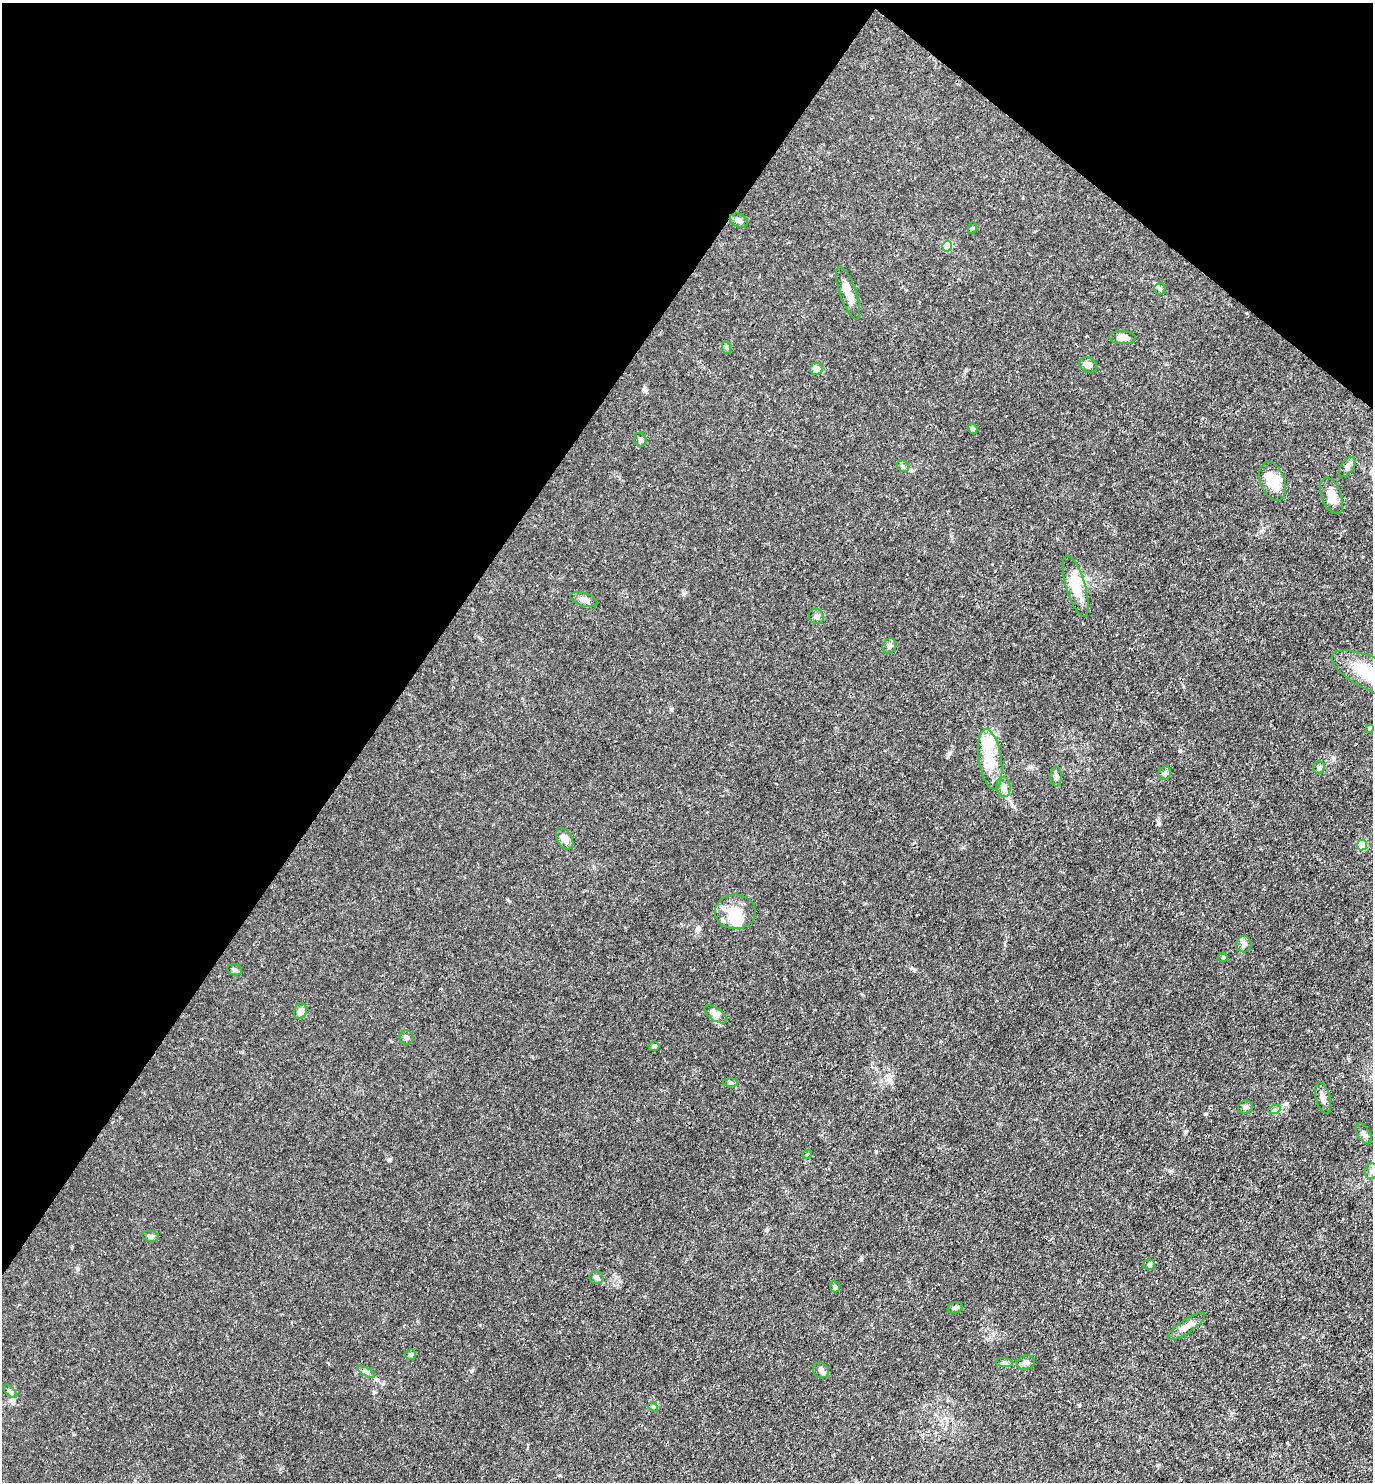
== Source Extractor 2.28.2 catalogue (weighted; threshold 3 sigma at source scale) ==
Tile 2 of 4 x 4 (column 2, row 1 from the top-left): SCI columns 1663-3033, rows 4440-5919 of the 5925 x 5919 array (HDU 1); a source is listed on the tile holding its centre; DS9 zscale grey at full resolution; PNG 1375 x 1484 px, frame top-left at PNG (2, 3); each listed source drawn as its Kron ellipse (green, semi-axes under 4 px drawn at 4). Shown black and unused: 33% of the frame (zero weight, under 3 of 4 exposures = <1% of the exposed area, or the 3 px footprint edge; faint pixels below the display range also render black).
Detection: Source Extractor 2.28.2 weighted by HDU 2 'WHT'; one run over the whole footprint, this tile lists its part. Background 0.0243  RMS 0.0028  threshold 0.0126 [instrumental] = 3 sigma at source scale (4.5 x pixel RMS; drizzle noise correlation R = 1.50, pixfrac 1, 0.05/0.05 arcsec/px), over >= 5 px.
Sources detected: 60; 1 inside a brighter object's white glare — neither listed nor drawn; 3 inside a brighter listed object's ellipse — not listed separately; the other 56 listed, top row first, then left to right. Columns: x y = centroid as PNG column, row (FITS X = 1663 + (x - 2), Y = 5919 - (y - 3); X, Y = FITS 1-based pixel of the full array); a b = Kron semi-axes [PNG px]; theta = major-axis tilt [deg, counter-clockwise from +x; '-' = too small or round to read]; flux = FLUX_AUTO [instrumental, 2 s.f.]
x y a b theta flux
739 220 9 6 -24 0.88
972 228 6 3 71 0.26
947 246 5 5 - 13
1160 289 6 6 - 0.51
848 293 28 8 -71 3.2
1123 338 13 6 -5 2
727 348 6 4 -70 0.39
1088 365 9 7 -28 1.5
816 369 6 6 - 2.4
973 429 5 4 - 0.7
640 440 7 6 - 0.65
903 466 6 5 - 0.49
1347 467 11 6 54 1
1273 481 20 12 -69 6.1
1332 496 19 10 -69 3.2
1076 586 32 9 -73 7.1
584 599 14 6 -17 1.7
817 616 8 7 - 0.85
889 646 8 6 64 0.83
1372 674 44 16 -25 14
1369 728 4 3 - 0.24
990 759 30 11 -81 7.4
1319 767 6 5 - 0.52
1165 773 7 6 - 0.81
1056 776 10 5 -89 0.79
1004 787 10 7 -82 1.4
565 839 12 7 -59 1.9
1362 845 5 5 - 9.6
735 912 20 17 -2 6.5
1244 944 8 7 - 1.2
1223 957 5 4 - 0.32
235 970 7 5 -14 0.56
300 1011 8 6 70 1.5
716 1014 13 6 -35 1.2
406 1038 7 7 - 0.65
654 1046 5 5 - 0.6
731 1083 7 4 -1 0.48
1323 1098 16 7 -75 1.5
1245 1107 7 6 - 0.69
1274 1110 6 4 18 0.42
1364 1134 12 6 -59 1.1
807 1154 4 4 - 0.31
1372 1171 8 7 - 1.1
151 1236 8 5 -8 0.75
1149 1265 6 5 - 0.45
596 1278 7 6 - 0.72
835 1287 5 5 - 0.55
955 1308 8 5 16 0.67
1186 1326 22 7 34 2.1
410 1355 5 5 - 0.69
1004 1363 9 4 -8 0.62
1026 1363 9 7 13 0.86
821 1370 8 7 - 0.88
366 1372 10 4 -30 0.65
10 1391 8 3 -45 0.51
653 1407 5 4 - 0.34
Isophote crosses this tile's border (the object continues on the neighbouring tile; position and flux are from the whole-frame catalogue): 2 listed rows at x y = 1372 674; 1372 1171
Unlisted compact peaks at least as high as the median listed source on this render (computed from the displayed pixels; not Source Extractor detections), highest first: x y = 388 1160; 1186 1131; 1205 1114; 949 754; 1170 1171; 861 1259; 374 1392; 471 1371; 876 1151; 767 1230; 1286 1103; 963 847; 644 389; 912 968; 683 594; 671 709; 1157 1465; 508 900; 78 1269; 1180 750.